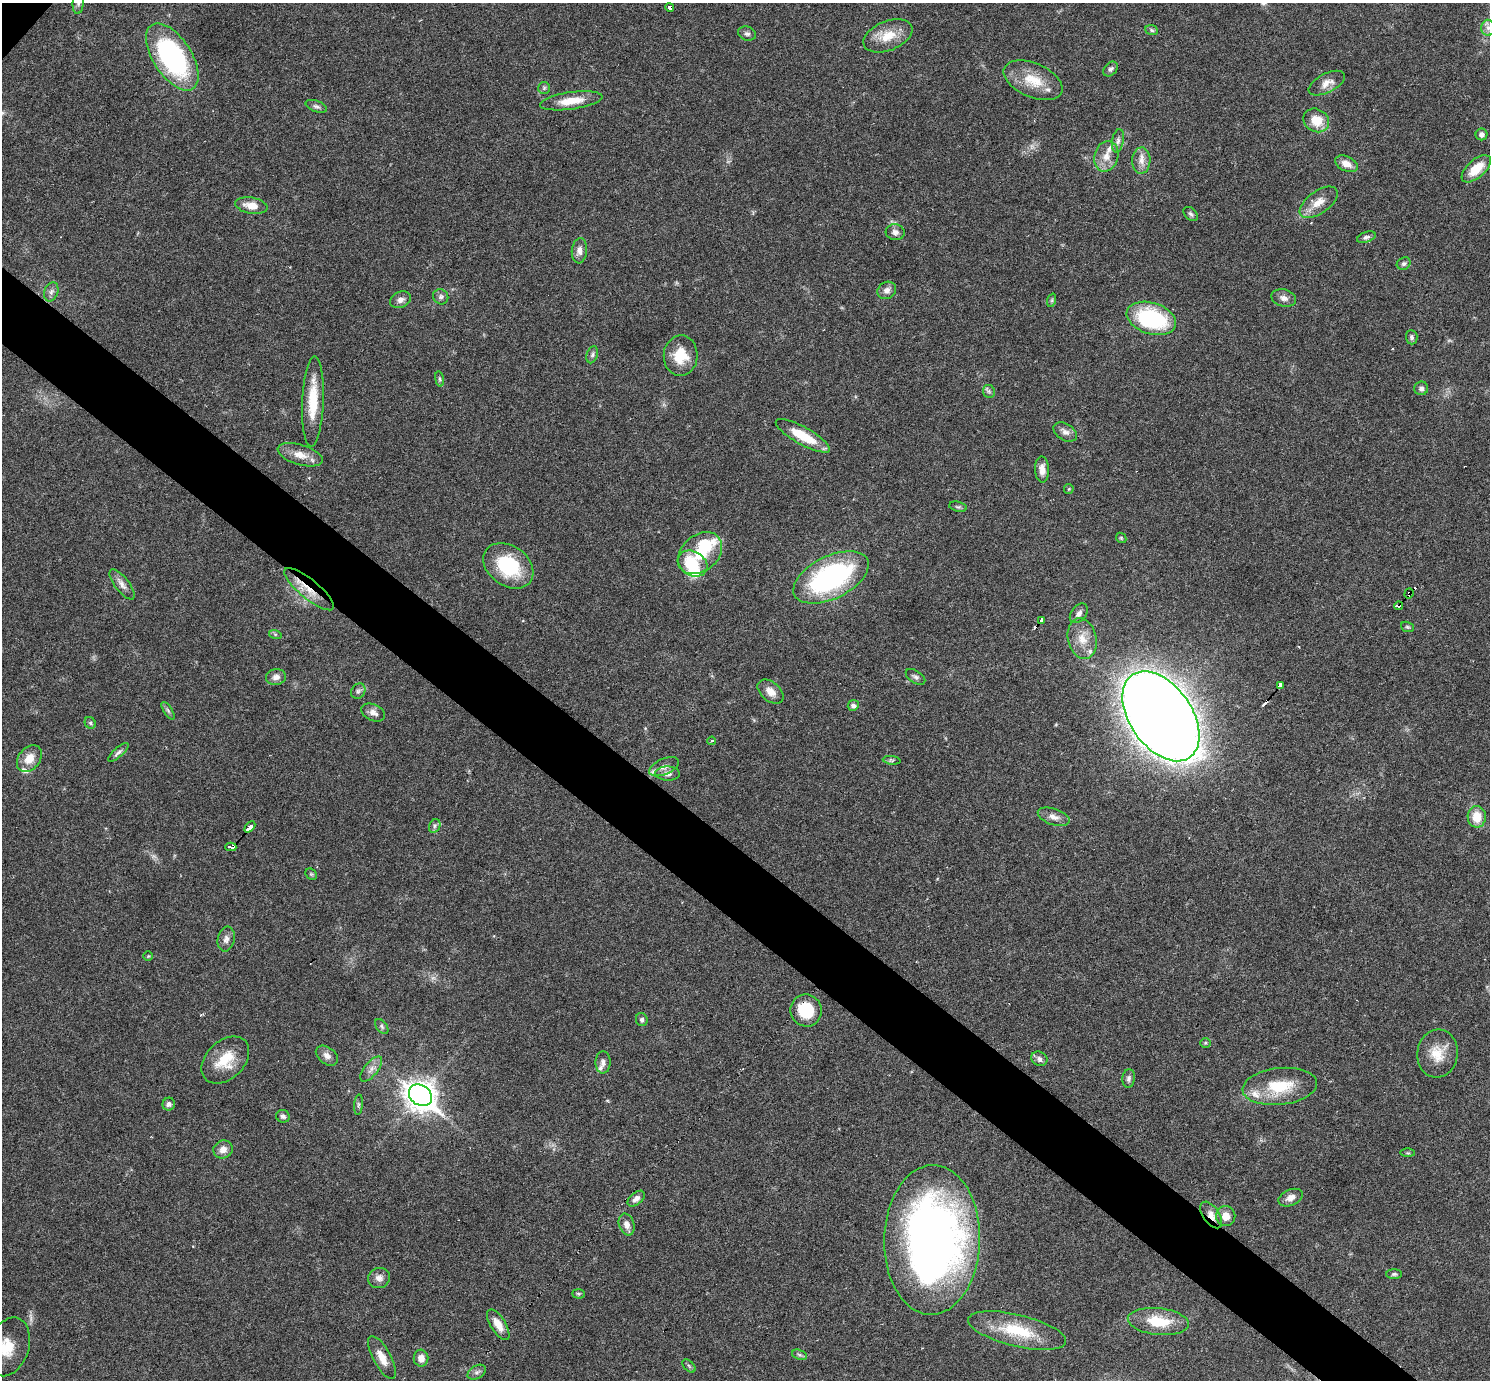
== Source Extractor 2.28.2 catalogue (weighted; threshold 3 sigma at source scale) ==
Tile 6 of 4 x 4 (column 2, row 2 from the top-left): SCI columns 1490-2977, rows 3050-4427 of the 5953 x 5957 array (HDU 1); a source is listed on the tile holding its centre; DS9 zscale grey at full resolution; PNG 1492 x 1382 px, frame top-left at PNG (2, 3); each listed source drawn as its Kron ellipse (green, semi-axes under 4 px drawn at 4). Shown black and unused: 5% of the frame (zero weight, under 3 of 6 exposures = <1% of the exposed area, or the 3 px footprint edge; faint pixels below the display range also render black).
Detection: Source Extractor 2.28.2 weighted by HDU 2 'WHT'; one run over the whole footprint, this tile lists its part. Background 0.0199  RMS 0.0021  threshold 0.00846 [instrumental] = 3 sigma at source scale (4.09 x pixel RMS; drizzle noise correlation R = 1.36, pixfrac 0.8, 0.05/0.05 arcsec/px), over >= 5 px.
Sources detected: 134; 2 inside a brighter object's white glare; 5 cosmic-ray / hot-pixel residue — neither listed nor drawn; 6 inside a brighter listed object's ellipse — not listed separately; the other 121 listed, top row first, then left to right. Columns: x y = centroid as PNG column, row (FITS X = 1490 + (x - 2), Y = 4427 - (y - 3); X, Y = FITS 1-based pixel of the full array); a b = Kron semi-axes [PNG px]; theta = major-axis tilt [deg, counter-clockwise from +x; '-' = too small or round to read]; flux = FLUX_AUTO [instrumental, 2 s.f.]
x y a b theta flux
78 3 11 5 86 0.66
670 7 4 4 - 4.4
1488 28 8 6 -90 0.8
1152 30 6 5 - 0.34
747 34 9 7 -19 0.63
888 36 26 14 22 4.2
172 57 38 19 -57 36
1111 69 8 6 46 0.54
1033 80 31 17 -23 5.3
1327 83 20 9 27 1.8
544 88 6 6 - 0.36
571 101 31 8 8 3.9
316 106 11 5 -21 0.6
1316 120 13 11 -31 3.9
1482 134 6 6 - 0.66
1118 141 12 6 81 0.71
1106 156 15 12 73 2.3
1141 160 13 9 88 1.5
1346 164 12 7 -25 1.7
1476 169 18 9 42 4.1
1319 202 22 11 36 2.6
251 205 16 8 -10 2.5
1191 214 8 5 -45 0.46
895 232 9 8 - 0.95
1366 237 10 5 20 0.56
579 251 13 7 85 1.1
1404 264 7 6 - 0.46
887 290 10 8 36 1.1
51 292 10 7 69 0.79
441 297 8 7 - 0.57
1284 298 12 8 -14 1.1
400 300 11 7 24 0.96
1052 300 7 4 72 0.35
1151 318 25 15 -18 20
1412 337 7 6 - 0.52
592 355 9 5 72 0.51
681 356 20 17 89 5.1
439 379 8 4 -81 0.36
1421 388 7 7 - 0.63
989 391 6 6 - 0.45
313 401 45 10 88 6.4
1065 432 13 8 -31 1.1
803 436 30 9 -29 5.8
300 455 23 10 -16 2.6
1042 469 13 7 -87 1.5
1069 489 5 4 - 0.21
958 507 9 5 -13 0.37
1121 538 6 4 -45 0.24
700 553 24 18 40 6.3
693 564 16 12 -30 7
508 566 27 20 -36 11
831 577 41 21 26 39
122 584 18 7 -52 1.3
309 589 31 9 -39 4.1
1409 594 5 3 - 6.8
1399 606 4 3 - 10
1079 613 11 7 51 0.91
1041 620 3 3 - 36
1407 627 7 5 -20 0.3
275 634 6 4 -18 0.28
1082 639 21 14 -78 3.4
276 677 10 8 8 1.1
916 677 11 6 -33 0.58
1280 685 4 3 - 3.3
358 691 8 6 51 0.6
770 692 15 9 -40 1.8
853 705 5 5 - 0.75
168 711 10 4 -56 0.45
373 712 12 8 -25 1.2
1161 716 50 31 -55 530
90 723 6 5 - 0.35
712 741 4 3 - 0.25
118 752 13 4 42 0.58
29 759 15 10 51 2.6
892 760 9 3 -5 0.35
664 767 16 8 24 1.2
668 773 12 7 -2 1
1054 817 16 8 -18 1.4
1477 817 11 9 -89 3.5
435 826 7 5 63 0.48
250 827 6 3 48 10
231 847 5 3 - 1.7
311 874 6 5 - 0.29
226 939 12 8 78 1.1
148 956 4 4 - 0.2
806 1010 16 15 - 6.6
642 1020 6 5 - 0.48
382 1026 8 5 -54 0.42
1205 1043 5 5 - 0.3
1437 1054 24 20 83 4.2
327 1056 12 8 -37 1.1
1039 1059 8 7 - 0.77
225 1060 27 19 44 5.8
603 1062 11 7 -89 0.93
371 1069 15 6 51 1.2
1129 1078 9 6 83 0.62
1280 1086 37 18 6 8.1
420 1095 12 10 -37 250
169 1104 6 6 - 0.66
358 1105 10 4 85 0.39
283 1116 7 6 - 0.61
223 1149 10 9 - 1.4
1408 1153 7 3 -1 0.26
1291 1198 12 8 23 1.4
636 1199 10 6 40 0.93
1211 1215 15 8 -56 1.6
1226 1216 10 9 - 2
627 1224 11 7 -72 1.3
932 1240 75 48 89 130
1394 1274 8 5 0 0.37
379 1278 11 10 - 1.2
578 1294 6 4 -2 0.33
1158 1321 31 13 -6 6.3
498 1325 17 7 -58 2.2
1017 1331 50 16 -13 9.4
9 1347 30 20 71 5.5
799 1355 8 4 -19 0.42
382 1357 24 9 -61 2.5
421 1358 8 7 - 1.6
689 1366 8 4 -46 0.34
477 1372 10 6 30 0.65
Overlapping masked pixels (flux is a lower limit): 6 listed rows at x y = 309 589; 1409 594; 1399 606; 1041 620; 231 847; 1211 1215
Isophote crosses this tile's border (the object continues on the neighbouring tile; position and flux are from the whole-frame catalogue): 2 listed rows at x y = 78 3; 9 1347